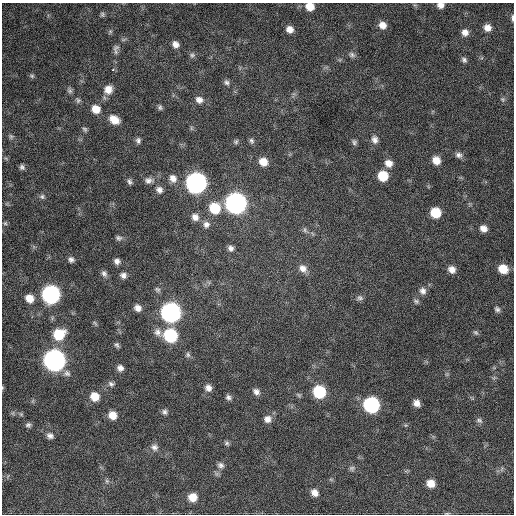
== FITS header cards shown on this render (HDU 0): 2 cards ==
NAXIS1  =                  512 / Axis length
NAXIS2  =                  512 / Axis length

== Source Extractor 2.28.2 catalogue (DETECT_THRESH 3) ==
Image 512 x 512 px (HDU 0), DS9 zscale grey, 1 PNG px = 1 image px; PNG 516 x 516 px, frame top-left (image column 1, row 512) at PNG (2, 3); no overlay
Background 339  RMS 19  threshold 57.1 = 3 sigma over >= 5 px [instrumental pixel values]
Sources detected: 104; all 104 listed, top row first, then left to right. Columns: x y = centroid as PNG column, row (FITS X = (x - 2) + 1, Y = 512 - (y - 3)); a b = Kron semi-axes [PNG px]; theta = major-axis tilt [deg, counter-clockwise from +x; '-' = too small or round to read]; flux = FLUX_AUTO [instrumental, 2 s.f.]
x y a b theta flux
440 5 8 6 -1 6700
310 7 8 8 - 16000
102 14 7 6 - 2600
512 18 8 3 89 2700
382 25 8 8 - 10000
487 28 8 7 - 9600
290 29 8 7 - 9000
465 32 8 8 - 7800
124 39 7 4 19 2100
175 44 8 7 - 7200
116 48 10 7 25 4500
192 55 7 6 - 3200
352 55 10 7 -28 4000
464 60 7 6 - 3400
113 70 4 4 - 1600
32 76 7 5 -15 2200
226 82 7 7 - 3500
108 89 10 9 - 13000
70 91 8 7 - 3100
503 99 7 6 - 2500
78 100 8 7 - 2800
199 100 10 9 - 7600
160 107 7 6 - 3000
96 109 9 8 - 15000
114 120 11 8 -34 16000
191 128 7 4 -89 2000
85 129 7 5 -36 2600
11 136 7 5 -89 2600
375 139 11 8 -77 6500
138 140 8 6 -81 3700
251 141 8 6 -72 3200
236 142 7 6 - 2600
354 142 8 6 -90 3000
459 155 10 7 -23 5100
436 160 9 8 - 14000
263 162 9 8 - 15000
389 163 9 8 - 10000
22 167 6 6 - 3400
383 176 8 8 - 34000
173 178 10 9 - 9000
149 180 11 8 5 6200
129 182 7 5 -75 3300
196 183 10 9 - 740000
159 190 9 8 - 5900
42 196 7 7 - 3200
236 203 10 10 - 770000
215 208 10 10 - 40000
435 213 8 8 - 36000
195 217 9 8 - 8400
5 223 6 5 - 2100
206 224 9 8 - 6300
483 228 8 7 - 8000
305 230 8 6 -78 2900
119 238 8 6 -16 3300
231 248 7 7 - 4700
71 260 6 6 - 4000
117 261 6 6 - 5000
303 268 11 9 -49 9100
452 269 8 7 - 9100
503 269 9 7 -35 22000
104 273 8 6 -58 4200
123 275 8 6 -33 5200
157 289 8 6 -32 2900
423 291 9 8 - 6500
51 294 10 9 - 390000
29 298 8 7 - 14000
360 298 9 7 8 3800
416 301 8 6 -28 2900
138 308 8 7 - 7600
497 309 7 6 - 3500
171 313 10 9 - 610000
95 323 8 4 -54 1800
158 332 11 9 -68 7300
476 332 8 5 -39 2600
59 334 11 10 - 39000
170 335 9 9 - 110000
117 345 7 5 -51 2900
188 355 8 6 -72 3200
54 360 10 9 - 900000
120 368 7 7 - 6400
67 373 10 8 -20 5100
111 384 9 6 -30 3800
208 388 9 8 - 7000
256 392 9 7 -38 5800
319 392 9 8 - 80000
95 396 9 8 - 19000
228 397 7 6 - 3900
417 403 7 6 - 7900
371 405 9 9 - 230000
164 412 7 7 - 3600
112 415 8 7 - 15000
267 419 9 9 - 8100
479 420 9 7 -22 3400
28 425 7 7 - 3300
50 436 9 7 -24 5300
227 443 7 6 - 2700
154 447 10 9 - 6400
221 465 9 7 -31 4600
352 468 8 6 12 3200
107 481 6 5 - 2500
431 483 7 7 - 15000
315 493 9 7 -46 8600
193 497 9 8 - 17000
447 513 8 3 4 1500
At the frame edge (FLAGS 8, measured only in part): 4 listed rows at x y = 440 5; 310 7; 512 18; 447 513